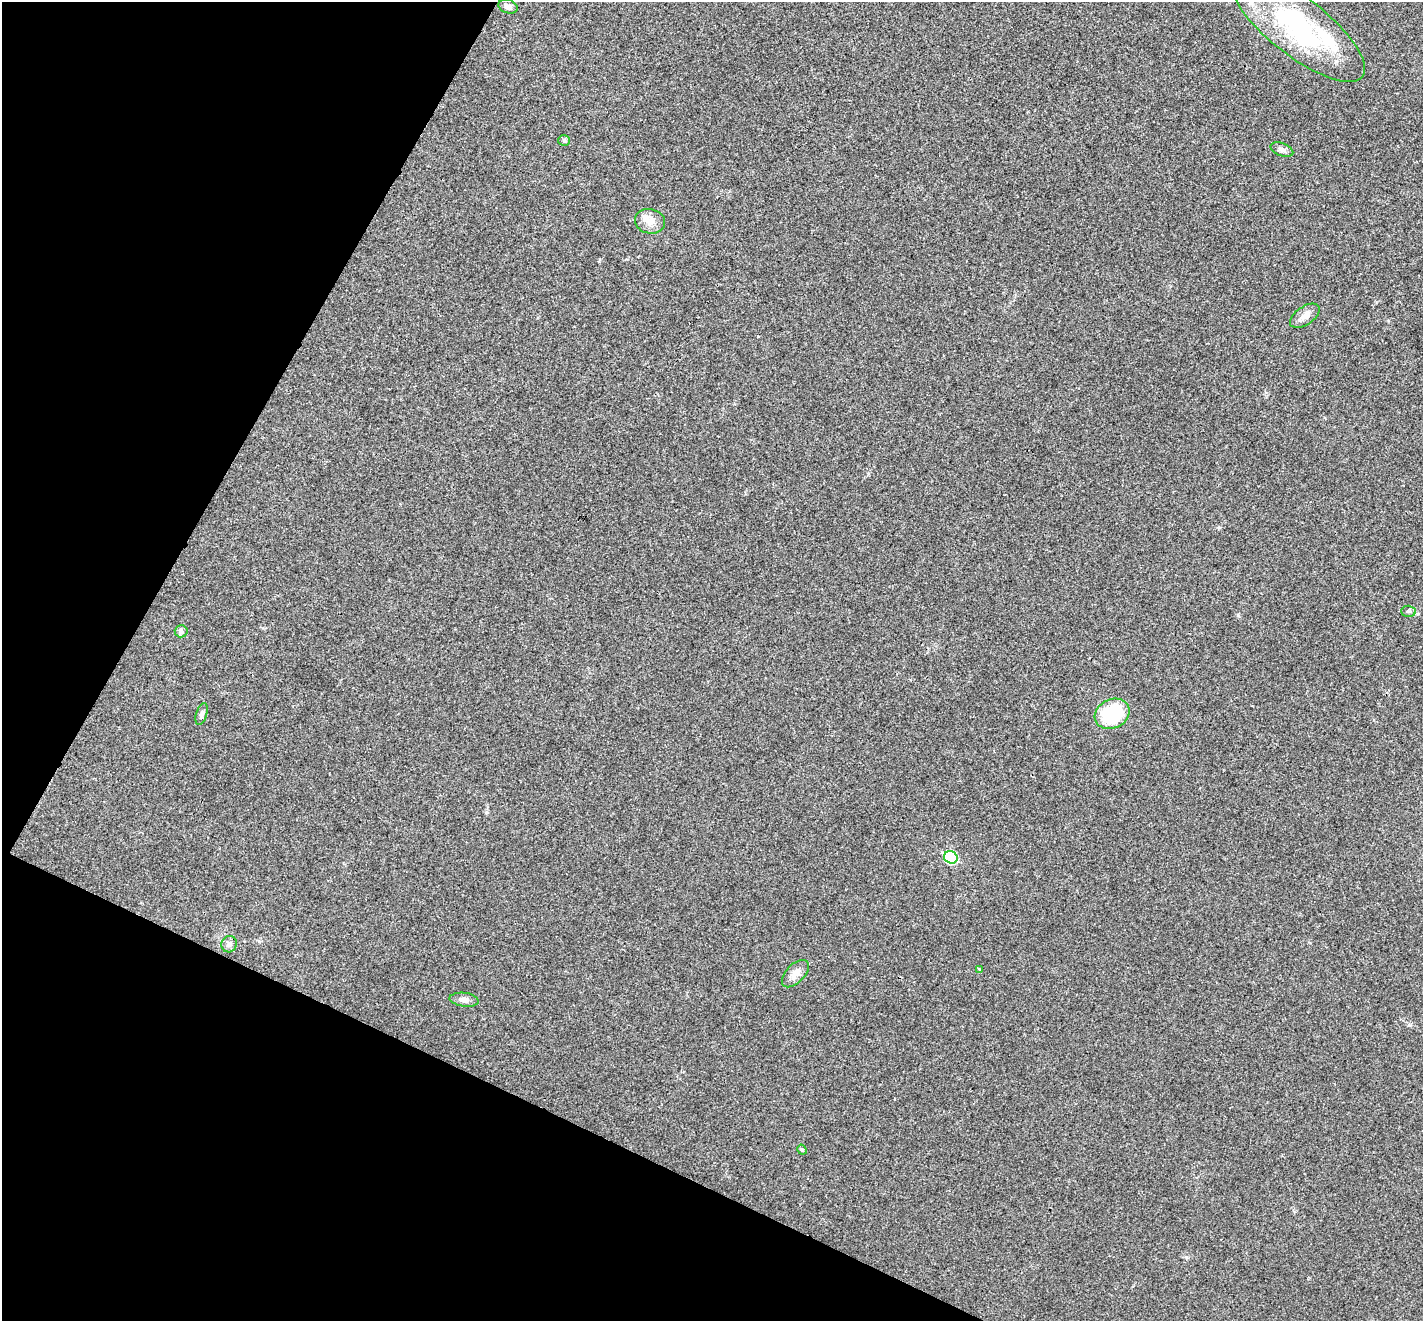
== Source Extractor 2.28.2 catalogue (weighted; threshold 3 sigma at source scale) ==
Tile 9 of 4 x 4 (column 1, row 3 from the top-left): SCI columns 4-1424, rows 1465-2783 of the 5693 x 5703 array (HDU 1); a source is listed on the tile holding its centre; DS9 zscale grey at full resolution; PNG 1425 x 1323 px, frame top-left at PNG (2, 2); each listed source drawn as its Kron ellipse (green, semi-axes under 4 px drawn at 4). Shown black and unused: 24% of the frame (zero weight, under 3 of 4 exposures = <1% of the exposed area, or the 3 px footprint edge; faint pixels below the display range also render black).
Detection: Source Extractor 2.28.2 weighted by HDU 2 'WHT'; one run over the whole footprint, this tile lists its part. Background 0.0217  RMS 0.0043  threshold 0.0195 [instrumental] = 3 sigma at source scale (4.5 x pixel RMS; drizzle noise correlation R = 1.50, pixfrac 1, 0.05/0.05 arcsec/px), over >= 5 px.
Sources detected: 20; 3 inside a brighter object's white glare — neither listed nor drawn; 1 inside a brighter listed object's ellipse — not listed separately; the other 16 listed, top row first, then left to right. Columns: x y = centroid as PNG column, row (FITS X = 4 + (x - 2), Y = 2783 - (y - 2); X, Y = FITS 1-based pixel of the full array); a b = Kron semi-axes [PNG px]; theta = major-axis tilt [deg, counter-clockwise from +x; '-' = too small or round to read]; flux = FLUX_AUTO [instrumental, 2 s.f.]
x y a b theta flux
508 6 10 6 -17 1.9
1299 27 81 29 -38 58
564 140 6 5 - 0.74
1282 150 12 6 -21 1.7
650 221 15 12 -13 4.4
1305 316 17 9 34 3.2
1409 611 7 5 -1 0.97
181 631 6 6 - 1
202 714 11 5 72 1.3
1112 714 18 14 26 24
951 857 7 6 - 28
229 944 8 7 - 1.6
979 969 4 4 - 0.39
795 974 17 9 45 3.7
464 1000 14 7 -7 2.5
802 1150 5 4 - 0.68
Unlisted compact peaks at least as high as the median listed source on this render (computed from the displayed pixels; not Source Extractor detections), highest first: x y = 1186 1257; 1219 527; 1409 1025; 1238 615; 486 812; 599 261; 868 474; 758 336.